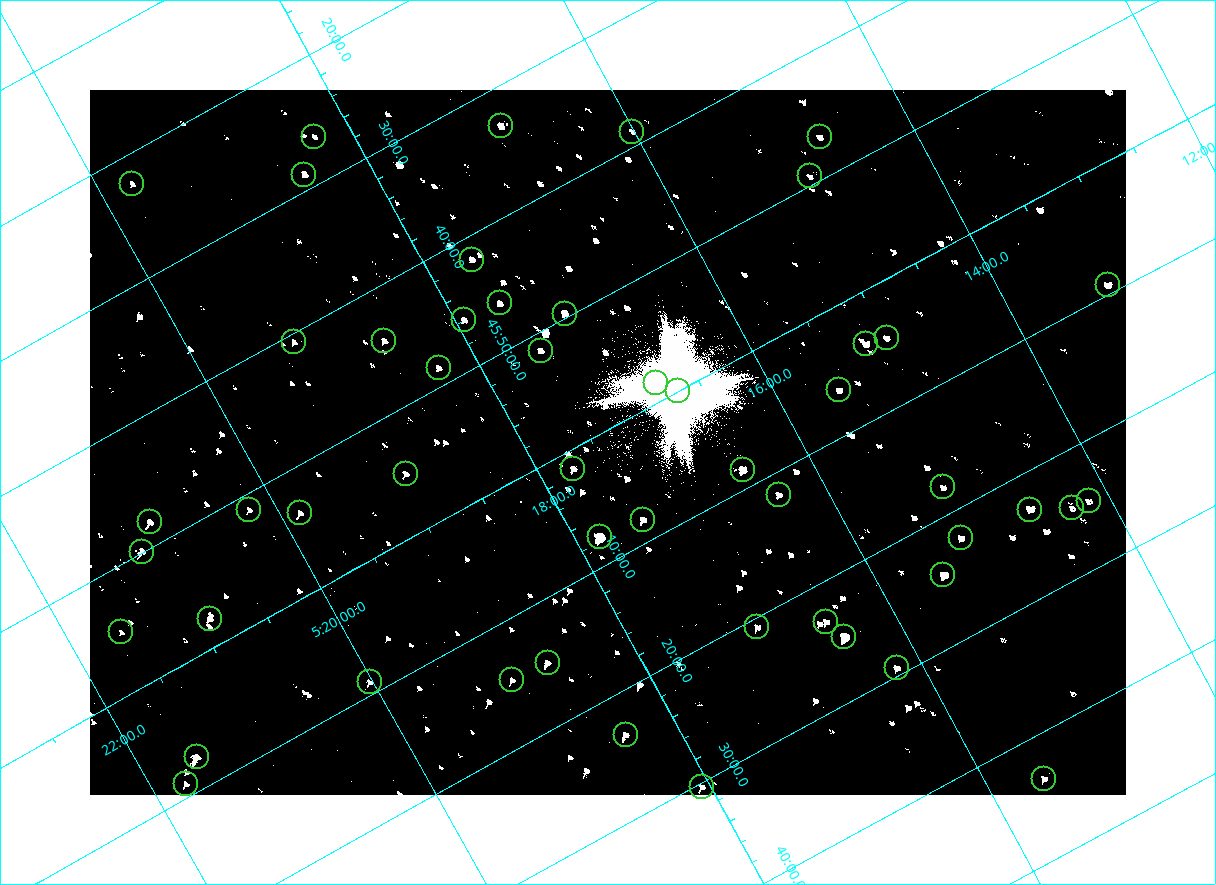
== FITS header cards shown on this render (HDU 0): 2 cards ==
NAXIS1  =                 2072
NAXIS2  =                 1410

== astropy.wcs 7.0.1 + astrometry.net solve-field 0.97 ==
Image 2072 x 1410 px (HDU 0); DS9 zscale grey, zoomed out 1/2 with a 90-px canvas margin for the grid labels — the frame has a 2x2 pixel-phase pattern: the four 2x2 pixel phases sit at different levels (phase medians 80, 80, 80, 144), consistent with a one-shot-colour (mosaic) sensor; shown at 1/2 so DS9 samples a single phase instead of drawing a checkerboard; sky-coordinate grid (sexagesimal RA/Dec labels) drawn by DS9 from the SOLVED WCS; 51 Tycho-2 reference stars matched to detected sources circled (green)
Header WCS: none
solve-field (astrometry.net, Tycho-2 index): SOLVED blind (the file carries no WCS)
Solved WCS: RA---TAN-SIP/DEC--TAN-SIP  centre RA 05:17:23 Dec +46:01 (79.35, +46.02 deg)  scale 2.54 arcsec/px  FOV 87.7' x 59.7'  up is -151 deg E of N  parity flipped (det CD > 0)
(file carries no celestial WCS; the grid is the blind solution)
Tycho-2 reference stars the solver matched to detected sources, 51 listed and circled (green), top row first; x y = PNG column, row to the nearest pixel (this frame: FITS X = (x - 90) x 2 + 1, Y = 1410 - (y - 90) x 2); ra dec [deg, ICRS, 3 dp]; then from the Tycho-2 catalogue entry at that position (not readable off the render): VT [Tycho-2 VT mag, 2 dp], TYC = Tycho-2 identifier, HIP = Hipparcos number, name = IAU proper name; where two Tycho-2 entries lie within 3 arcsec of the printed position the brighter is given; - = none
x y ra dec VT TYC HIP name
501 126 79.231 +45.552 9.98 3358-927-1 - -
632 132 79.004 +45.647 11.41 3358-2181-1 - -
314 136 79.570 +45.438 11.18 3358-2771-1 - -
820 136 78.675 +45.779 11.07 3345-1858-1 - -
304 174 79.625 +45.478 9.93 3358-231-1 - -
810 176 78.730 +45.821 11.17 3345-560-1 - -
132 184 79.937 +45.373 10.74 3358-949-1 - -
472 260 79.411 +45.697 10.62 3358-1083-1 - -
1108 284 78.300 +46.154 9.71 3345-874-1 - -
500 303 79.404 +45.771 10.28 3358-1309-1 - -
564 314 79.298 +45.827 8.77 3358-3023-1 - -
464 320 79.483 +45.767 10.14 3358-481-1 - -
886 338 78.747 +46.074 10.28 3345-730-1 - -
384 341 79.645 +45.739 10.39 3358-323-1 - -
294 342 79.806 +45.679 11.23 3358-1039-1 - -
866 344 78.791 +46.067 9.53 3358-1478-1 - -
540 350 79.377 +45.856 9.99 3358-2785-1 - -
438 368 79.575 +45.809 10.46 3358-3067-1 - -
656 383 79.203 +45.975 10.21 3358-3142-1 - -
678 390 79.172 +45.999 0.24 3358-3141-1 24608 Capella
839 390 78.883 +46.107 10.16 3358-1042-1 - -
573 468 79.434 +46.025 9.87 3358-2812-1 - -
742 470 79.133 +46.141 8.10 3358-3148-1 - -
406 474 79.737 +45.917 10.42 3358-2222-1 - -
943 487 78.790 +46.297 10.91 3358-2798-1 - -
778 494 79.092 +46.196 10.35 3358-1074-1 - -
1088 501 78.541 +46.411 10.86 3345-1321-1 - -
1072 508 78.578 +46.409 10.96 3345-1097-1 - -
249 510 80.050 +45.855 11.27 3358-2824-1 - -
1030 510 78.654 +46.383 8.84 3345-1869-1 - -
300 513 79.963 +45.894 10.08 3358-2584-1 - -
642 520 79.360 +46.135 9.37 3358-2973-1 - -
150 522 80.238 +45.802 9.43 3358-655-1 - -
600 537 79.453 +46.128 7.41 3358-2414-1 - -
961 538 78.806 +46.372 10.28 3358-1208-1 - -
142 552 80.281 +45.832 9.52 3358-2963-1 - -
943 575 78.874 +46.406 8.07 3358-1254-1 - -
210 618 80.228 +45.962 10.38 3358-2502-1 - -
826 622 79.131 +46.386 9.87 3358-62-1 - -
757 627 79.260 +46.346 10.40 3358-902-1 - -
121 632 80.398 +45.917 10.91 3358-2348-1 - -
844 636 79.113 +46.416 6.95 3358-1284-1 - -
548 662 79.670 +46.248 10.61 3358-2504-1 - -
896 668 79.049 +46.490 10.10 3358-1590-1 - -
512 680 79.751 +46.245 10.97 3358-2202-1 - -
370 682 80.007 +46.150 10.36 3358-1438-1 - -
626 734 79.602 +46.390 9.90 3358-202-1 - -
197 757 80.388 +46.123 8.89 3358-1920-1 - -
1044 778 78.889 +46.726 10.59 3358-58-1 - -
186 784 80.435 +46.149 10.14 3358-1944-1 - -
702 787 79.516 +46.506 10.34 3358-900-1 - -